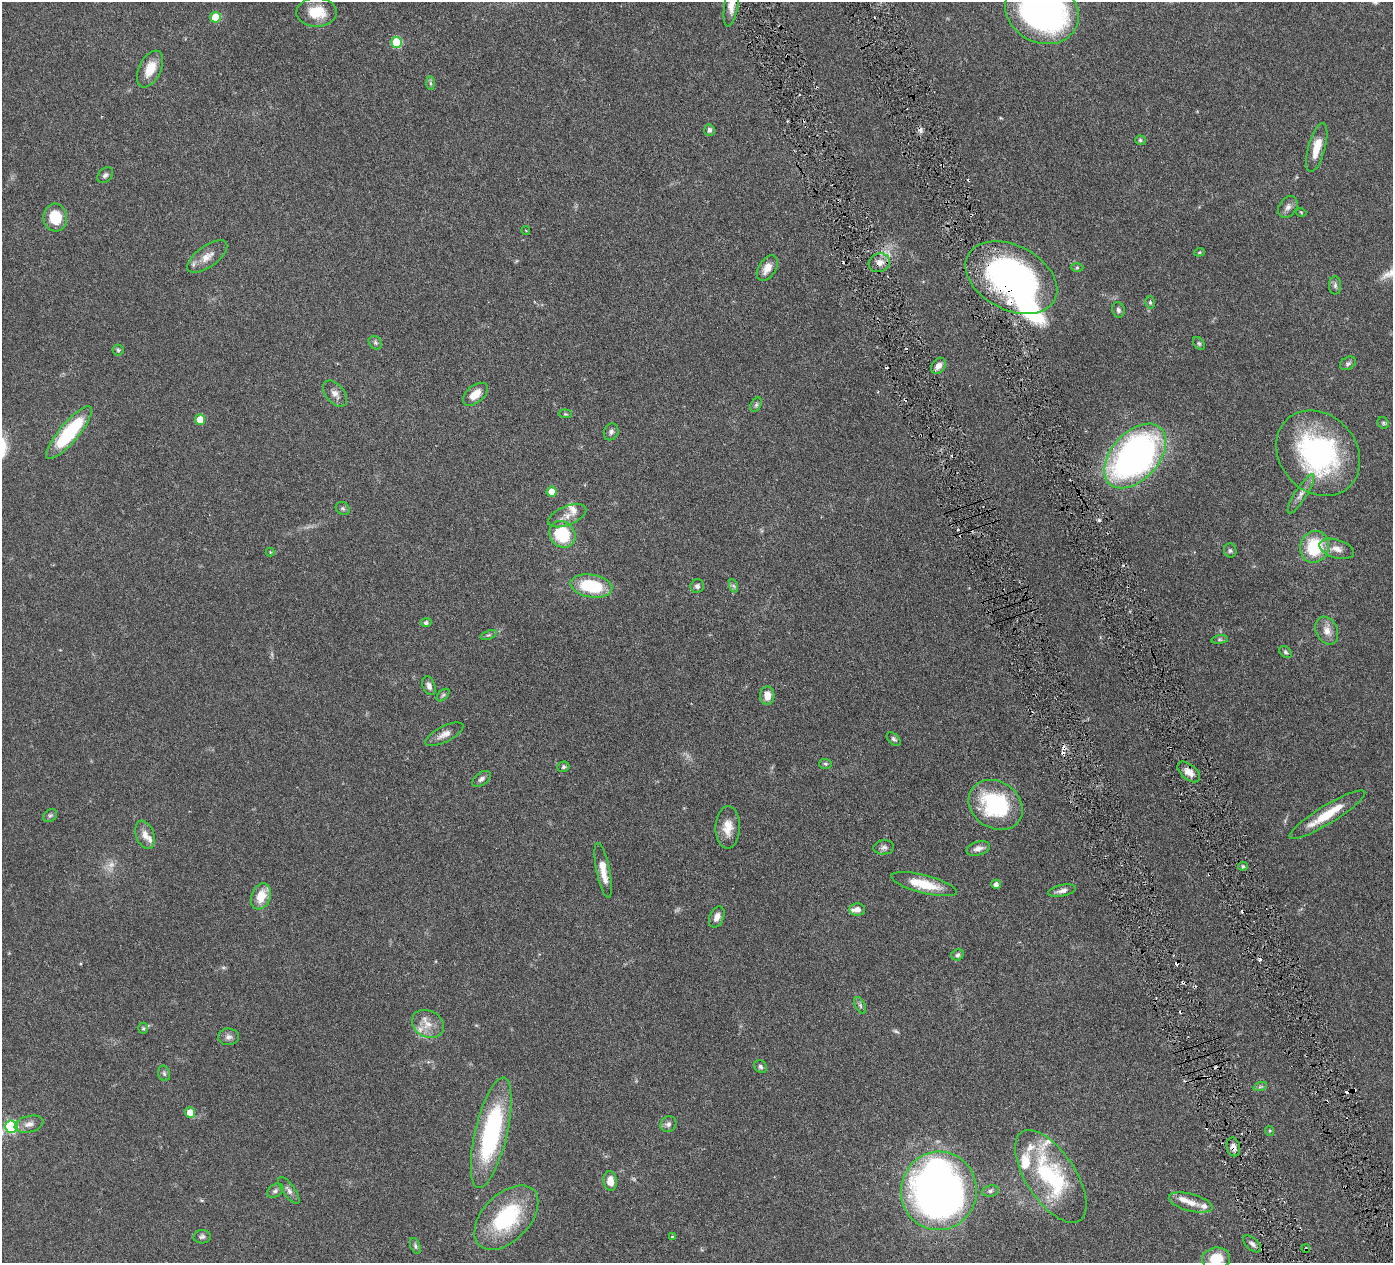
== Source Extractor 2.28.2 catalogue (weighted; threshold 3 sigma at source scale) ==
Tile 6 of 4 x 4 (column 2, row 2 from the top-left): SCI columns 1398-2788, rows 2826-4086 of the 5578 x 5520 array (HDU 1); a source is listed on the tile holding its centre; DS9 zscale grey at full resolution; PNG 1395 x 1265 px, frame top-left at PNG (2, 2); each listed source drawn as its Kron ellipse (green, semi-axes under 4 px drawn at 4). Shown black and unused: <1% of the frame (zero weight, under 3 of 6 exposures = <1% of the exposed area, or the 3 px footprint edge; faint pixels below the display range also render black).
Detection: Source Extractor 2.28.2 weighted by HDU 2 'WHT'; one run over the whole footprint, this tile lists its part. Background 0.0851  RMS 0.0036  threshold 0.0146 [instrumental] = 3 sigma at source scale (4.09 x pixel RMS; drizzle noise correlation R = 1.36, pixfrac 0.8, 0.05/0.05 arcsec/px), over >= 5 px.
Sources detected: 144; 3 too faint to see at this stretch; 3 inside a brighter object's white glare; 17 cosmic-ray / hot-pixel residue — neither listed nor drawn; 12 inside a brighter listed object's ellipse — not listed separately; the other 109 listed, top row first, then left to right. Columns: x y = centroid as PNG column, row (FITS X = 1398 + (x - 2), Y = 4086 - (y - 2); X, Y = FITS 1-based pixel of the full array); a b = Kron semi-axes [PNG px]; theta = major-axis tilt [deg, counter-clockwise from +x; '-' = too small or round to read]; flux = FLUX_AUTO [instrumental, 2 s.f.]
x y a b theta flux
731 4 23 7 81 4.4
1042 11 38 31 -29 120
316 12 20 14 1 8.5
215 17 5 5 - 8.5
397 42 5 5 - 17
150 69 20 11 64 5.5
430 83 6 4 -89 0.59
709 130 6 5 - 0.95
1140 140 5 4 - 0.62
1317 147 25 8 75 5.5
105 175 9 6 44 0.95
1288 207 12 8 56 1.5
1301 212 5 3 - 0.26
55 218 14 12 -84 10
526 231 4 3 - 0.28
1199 252 5 4 - 0.4
207 257 23 10 36 3.6
879 263 11 9 18 2.7
767 268 14 8 57 3.1
1077 268 6 4 1 0.5
1011 278 49 32 -27 99
1335 285 9 6 -90 0.92
1150 302 6 5 - 0.57
1118 310 8 6 -73 0.95
375 343 7 6 - 0.76
1199 343 7 5 -49 0.52
118 350 5 5 - 0.48
1348 363 8 6 29 0.83
938 366 9 6 53 2.1
335 394 15 9 -50 2.1
475 394 14 8 41 4.2
756 405 8 5 64 0.65
565 414 7 3 -5 0.34
200 420 5 5 - 7.2
1383 423 6 5 - 0.57
611 432 9 7 66 0.98
69 433 33 9 50 26
1318 453 46 38 -48 59
1135 456 38 23 48 140
552 492 5 5 - 4
1301 494 23 6 58 2.5
343 508 7 6 - 0.67
567 516 20 9 22 3.4
562 534 14 12 -49 16
1314 547 16 14 70 16
1337 549 18 9 -16 3
1230 551 7 6 - 0.7
270 552 4 4 - 0.31
591 586 21 11 -10 17
697 586 7 6 - 1
734 586 7 4 -70 0.59
426 623 5 4 - 0.73
1327 631 14 10 -66 3
489 635 8 4 21 0.64
1220 640 8 4 8 0.65
1285 652 7 5 -43 0.64
429 686 10 6 -68 1.5
443 695 7 4 45 0.63
767 696 9 7 87 3.4
444 734 21 8 27 2.6
894 739 8 5 -45 0.76
825 764 6 5 - 0.55
563 767 6 5 - 0.59
1189 772 13 7 -40 2.7
481 779 10 6 37 1.2
996 805 29 23 -33 31
1327 815 44 9 31 9.4
50 816 7 6 - 0.68
728 827 21 12 89 4.6
145 835 15 9 -69 2.6
884 847 10 7 6 1.2
978 849 12 7 15 1.9
1243 866 5 4 - 0.44
603 870 28 6 -78 5.1
924 884 34 9 -14 9.3
996 884 5 4 - 1.4
1062 891 14 5 13 1.5
261 896 13 9 69 5.9
857 909 8 6 -1 1.6
717 917 11 7 65 1.9
958 955 6 5 - 0.83
860 1005 9 5 -64 0.67
428 1024 17 13 -27 4.2
143 1028 5 5 - 0.49
228 1037 10 8 1 1.4
760 1067 7 6 - 0.77
164 1073 8 5 -72 0.72
1260 1087 7 4 19 0.55
190 1112 5 5 - 3.9
29 1124 15 8 14 2.1
668 1124 8 7 - 1.1
11 1127 6 6 - 33
1270 1131 5 4 - 0.39
491 1133 56 16 77 47
1233 1147 9 6 -76 1.6
1051 1176 53 24 -57 35
610 1181 10 6 -83 3.8
289 1190 16 6 -54 1.5
275 1191 9 6 33 0.95
939 1191 39 38 - 210
990 1191 8 5 10 0.84
1191 1203 22 8 -15 3.6
506 1218 39 23 45 28
672 1236 4 3 - 0.37
202 1237 8 6 4 0.96
1252 1244 11 6 -41 1.1
415 1246 8 5 -71 0.67
1306 1249 4 3 - 0.49
1216 1259 14 11 9 7.8
Overlapping masked pixels (flux is a lower limit): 5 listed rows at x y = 879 263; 1011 278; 1135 456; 1233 1147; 1306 1249
Isophote crosses this tile's border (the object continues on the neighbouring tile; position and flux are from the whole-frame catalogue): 3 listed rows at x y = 731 4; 1042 11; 1216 1259